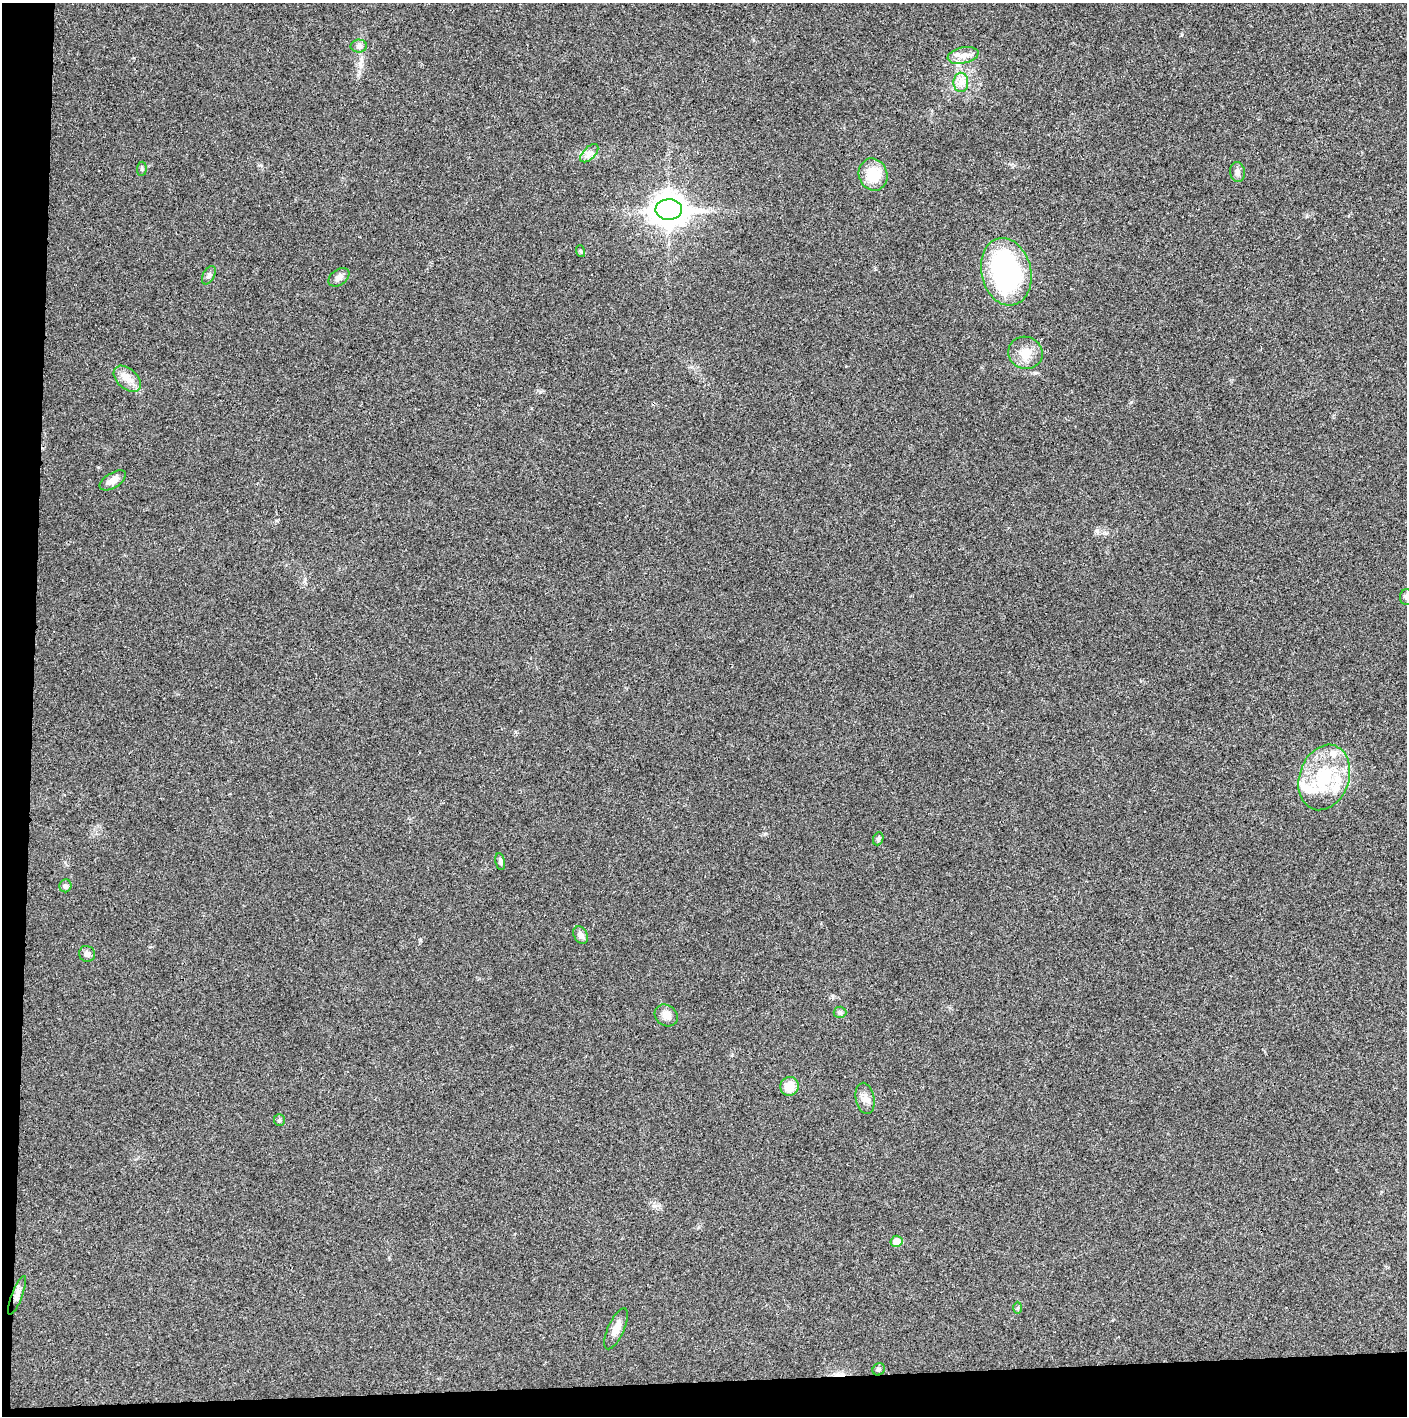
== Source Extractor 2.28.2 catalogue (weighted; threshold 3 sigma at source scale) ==
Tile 7 of 3 x 3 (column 1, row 3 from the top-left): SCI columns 5-1409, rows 1-1414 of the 4221 x 4243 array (HDU 1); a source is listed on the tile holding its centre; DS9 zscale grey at full resolution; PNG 1409 x 1418 px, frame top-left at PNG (2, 3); each listed source drawn as its Kron ellipse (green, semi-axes under 4 px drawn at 4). Shown black and unused: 5% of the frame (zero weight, under 3 of 4 exposures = <1% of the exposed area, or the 3 px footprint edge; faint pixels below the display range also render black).
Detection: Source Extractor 2.28.2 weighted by HDU 2 'WHT'; one run over the whole footprint, this tile lists its part. Background 0.019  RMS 0.005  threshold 0.0224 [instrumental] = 3 sigma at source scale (4.5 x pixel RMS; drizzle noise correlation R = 1.50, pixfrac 1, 0.05/0.05 arcsec/px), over >= 5 px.
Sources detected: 39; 1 cosmic-ray / hot-pixel residue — neither listed nor drawn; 6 inside a brighter listed object's ellipse — not listed separately; the other 32 listed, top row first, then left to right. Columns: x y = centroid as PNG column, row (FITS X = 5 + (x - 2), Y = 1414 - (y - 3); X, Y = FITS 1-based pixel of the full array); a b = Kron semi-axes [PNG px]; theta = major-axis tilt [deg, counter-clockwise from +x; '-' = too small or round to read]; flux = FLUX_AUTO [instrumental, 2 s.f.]
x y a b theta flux
359 46 8 6 1 1.5
963 55 15 8 12 3.9
961 82 9 7 90 3
589 153 11 6 45 2.3
142 169 7 5 85 0.89
1237 172 10 7 -80 1.9
873 175 16 14 -67 13
669 209 13 10 1 810
580 251 6 4 -71 0.62
1006 272 34 25 -77 92
209 275 10 5 62 1.4
339 277 12 7 34 2.5
1025 353 17 16 - 7.1
127 379 16 10 -42 4.9
113 480 15 7 31 4.1
1406 597 8 6 90 1.3
1324 777 33 25 70 29
878 839 7 5 68 1.1
500 862 8 5 -79 1.2
65 886 6 6 - 1.2
581 935 9 6 -60 2.4
87 954 8 7 - 2
840 1012 6 6 - 0.96
666 1015 12 10 -36 3.8
789 1086 9 9 - 7.5
865 1098 16 9 -80 3.5
279 1120 6 5 - 0.84
897 1241 6 5 - 5.8
17 1295 21 5 69 2.9
1018 1308 6 4 89 0.74
616 1329 22 8 66 4.7
879 1369 6 5 - 0.99
Isophote crosses this tile's border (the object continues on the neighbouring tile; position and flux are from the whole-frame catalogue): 1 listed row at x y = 1406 597
Unlisted compact peaks at least as high as the median listed source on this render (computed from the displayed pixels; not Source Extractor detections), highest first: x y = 1131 402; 420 940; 540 392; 1035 373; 1182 34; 765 834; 261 165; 358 75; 1307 216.